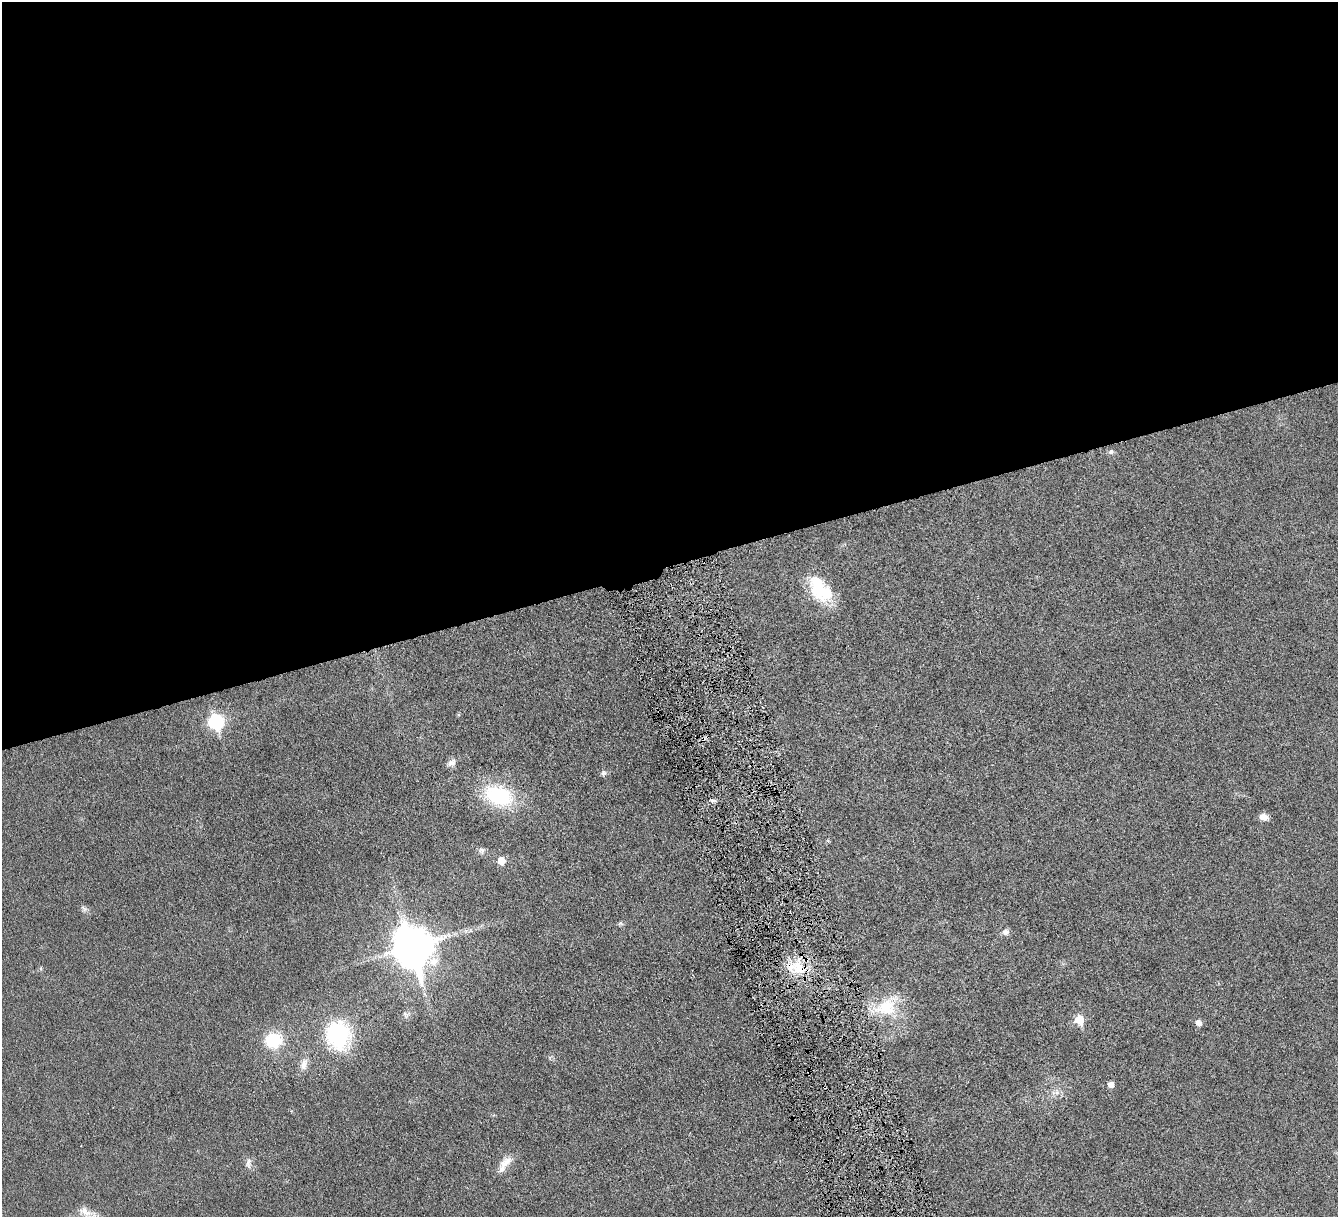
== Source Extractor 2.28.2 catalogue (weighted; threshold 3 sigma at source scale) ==
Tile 2 of 4 x 4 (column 2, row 1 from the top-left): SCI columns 1343-2678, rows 3927-5141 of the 5353 x 5300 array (HDU 1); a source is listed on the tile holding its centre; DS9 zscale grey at full resolution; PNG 1340 x 1219 px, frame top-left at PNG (2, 2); no overlay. Shown black and unused: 47% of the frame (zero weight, under 4 of 8 exposures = <1% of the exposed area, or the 3 px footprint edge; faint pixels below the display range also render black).
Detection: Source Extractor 2.28.2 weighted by HDU 2 'WHT'; one run over the whole footprint, this tile lists its part. Background 0.0252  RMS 0.0048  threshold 0.0198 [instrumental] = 3 sigma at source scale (4.09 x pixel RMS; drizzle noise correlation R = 1.36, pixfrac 0.8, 0.05/0.05 arcsec/px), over >= 5 px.
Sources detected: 27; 2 inside a brighter listed object's ellipse — not listed separately; the other 25 listed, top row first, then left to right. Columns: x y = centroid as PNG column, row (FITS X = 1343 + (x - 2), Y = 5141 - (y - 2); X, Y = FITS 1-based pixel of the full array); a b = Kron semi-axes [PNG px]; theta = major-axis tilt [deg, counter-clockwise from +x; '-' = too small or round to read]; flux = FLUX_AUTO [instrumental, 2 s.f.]
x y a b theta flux
1111 452 6 6 - 1.2
821 592 32 19 -27 18
216 722 7 7 - 67
451 763 13 8 31 2.2
603 773 7 7 - 1.1
499 796 40 25 -16 29
1264 817 10 7 -12 2.9
481 850 9 7 4 1.4
501 861 5 5 - 8.5
84 909 11 5 -41 1.2
1006 932 9 8 - 1.8
412 947 14 12 -69 1200
799 968 27 17 -25 13
886 1007 35 23 31 17
406 1014 10 6 -22 1.3
1080 1020 6 6 - 17
1199 1023 5 5 - 3.1
337 1034 21 18 -84 50
273 1040 14 13 - 19
304 1064 16 9 75 3.4
1111 1085 5 5 - 3
1057 1092 7 4 72 1
506 1162 23 10 35 5
248 1163 15 6 88 2
85 1212 25 12 -28 6.2
Overlapping masked pixels (flux is a lower limit): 1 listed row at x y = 799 968
Isophote crosses this tile's border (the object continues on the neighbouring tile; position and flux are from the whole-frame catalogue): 1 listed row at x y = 85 1212